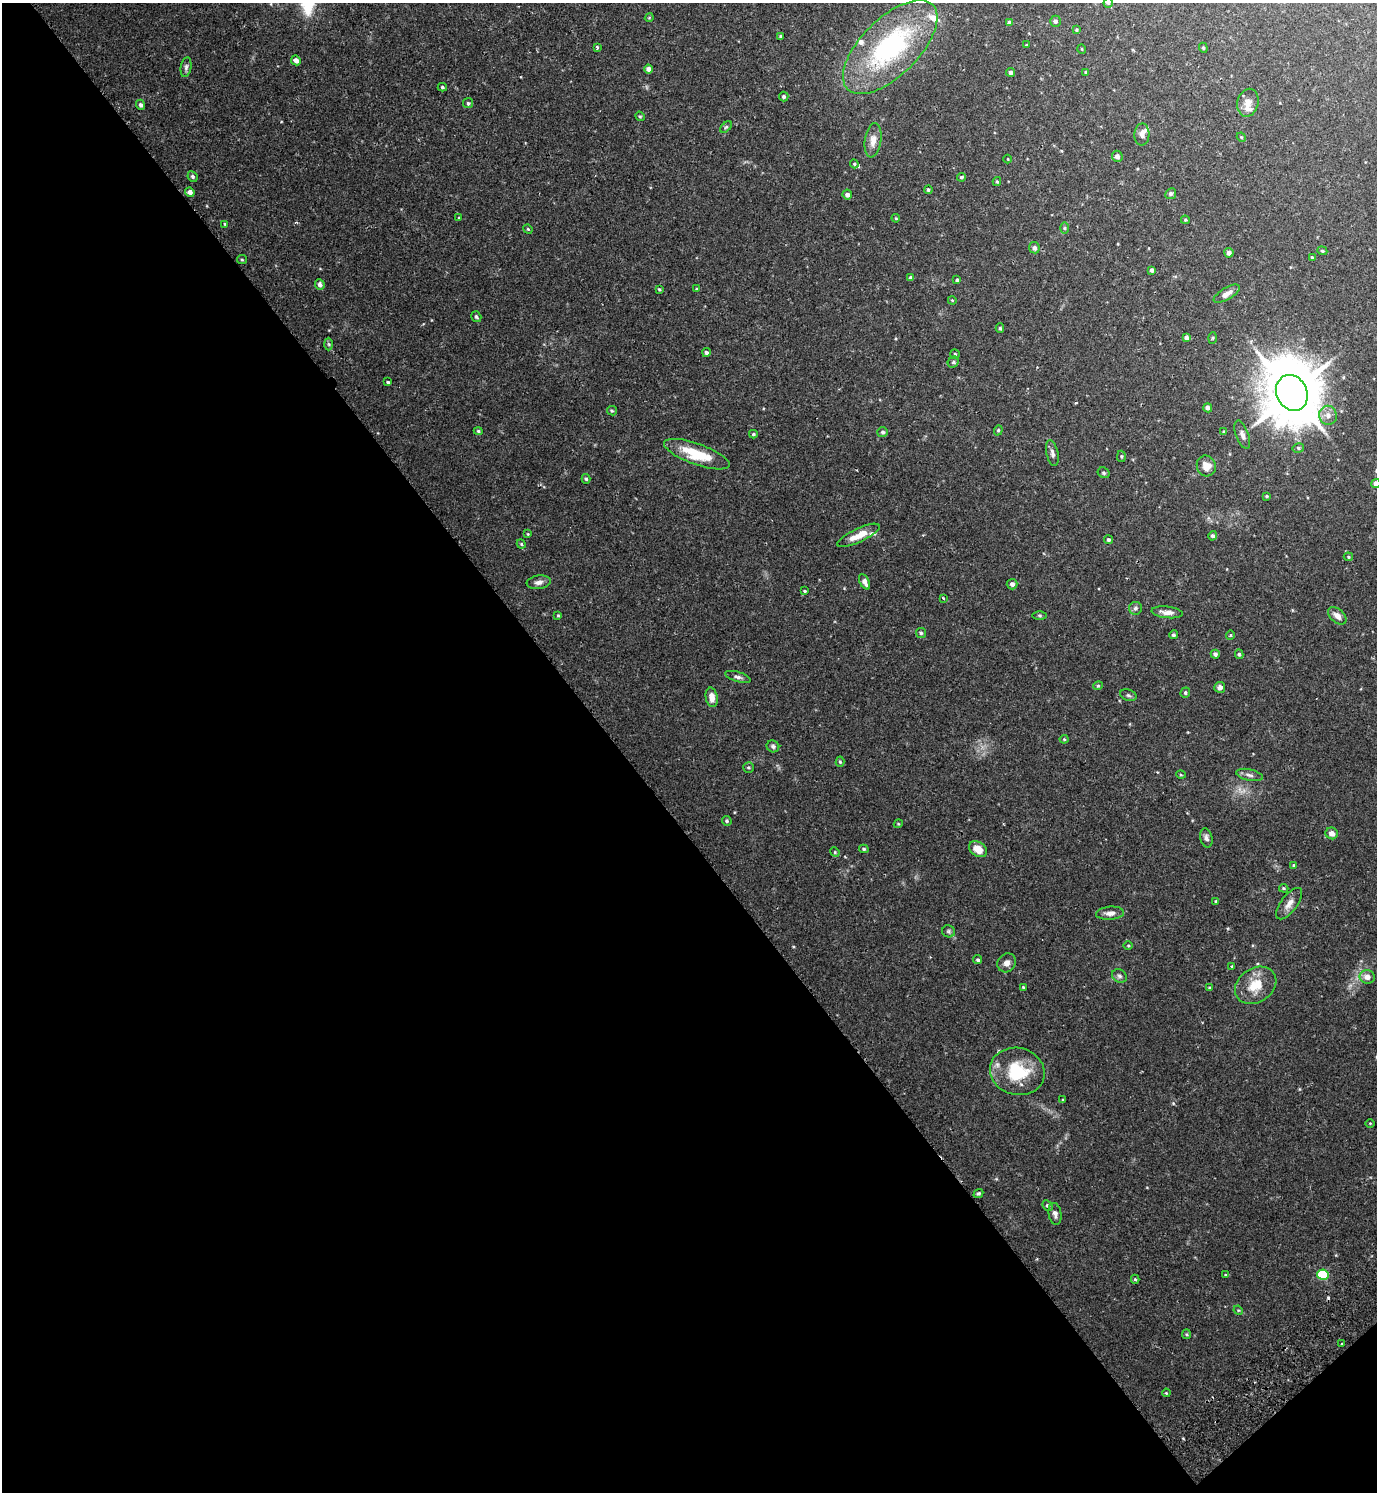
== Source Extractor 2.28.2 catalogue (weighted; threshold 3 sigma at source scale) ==
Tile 14 of 4 x 4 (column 2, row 4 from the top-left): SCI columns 1576-2950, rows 50-1539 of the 6040 x 6056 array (HDU 1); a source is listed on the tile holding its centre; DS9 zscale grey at full resolution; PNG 1379 x 1494 px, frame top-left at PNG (2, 3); each listed source drawn as its Kron ellipse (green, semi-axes under 4 px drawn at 4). Shown black and unused: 46% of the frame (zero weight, under 2 of 3 exposures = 3% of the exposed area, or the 3 px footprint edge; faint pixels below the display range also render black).
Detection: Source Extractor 2.28.2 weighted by HDU 2 'WHT'; one run over the whole footprint, this tile lists its part. Background 0.0354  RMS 0.0034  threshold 0.0155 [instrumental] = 3 sigma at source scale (4.5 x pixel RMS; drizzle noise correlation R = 1.50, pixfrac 1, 0.05/0.05 arcsec/px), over >= 5 px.
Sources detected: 157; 1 cosmic-ray / hot-pixel residue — neither listed nor drawn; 5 inside a brighter listed object's ellipse — not listed separately; the other 151 listed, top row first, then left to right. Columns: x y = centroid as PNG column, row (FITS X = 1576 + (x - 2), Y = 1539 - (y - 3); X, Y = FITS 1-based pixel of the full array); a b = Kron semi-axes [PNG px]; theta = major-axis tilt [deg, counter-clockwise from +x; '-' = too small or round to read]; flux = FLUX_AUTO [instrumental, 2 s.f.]
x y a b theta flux
1108 3 5 4 - 0.59
649 18 4 3 - 0.29
1055 21 5 5 - 0.9
1009 22 4 4 - 0.64
1076 30 4 4 - 0.4
781 36 3 3 - 0.49
1026 45 4 3 - 0.28
597 47 3 3 - 0.66
890 47 60 28 45 52
1203 48 5 4 - 0.44
1082 49 5 3 - 0.26
296 60 5 4 - 1.6
186 67 10 5 80 0.93
649 69 4 4 - 1.5
1010 72 4 4 - 0.9
1086 72 4 3 - 0.33
442 87 4 3 - 0.47
784 97 5 4 - 0.49
468 103 5 5 - 0.58
1248 103 14 10 75 2.4
140 105 5 4 - 0.77
640 116 5 4 - 0.41
726 127 7 4 44 0.54
1142 135 11 7 88 1.5
1241 137 5 3 - 0.3
873 140 17 8 81 2.9
1117 156 6 5 - 1.2
1008 159 4 3 - 0.24
854 164 4 4 - 0.39
193 176 5 4 - 0.6
961 177 4 4 - 0.59
997 182 4 4 - 0.37
928 190 4 4 - 0.54
190 192 5 4 - 1.3
1171 194 5 5 - 0.79
847 195 5 5 - 1.2
459 218 4 3 - 0.29
896 218 4 3 - 0.3
1185 220 4 3 - 0.36
225 224 4 3 - 0.32
1064 228 6 4 89 0.4
528 229 5 4 - 0.37
1034 248 5 5 - 1.2
1322 251 5 4 - 0.49
1229 253 5 4 - 1.5
1312 257 3 3 - 0.66
242 260 5 4 - 0.38
1151 270 4 3 - 0.7
911 278 4 4 - 0.89
957 280 4 3 - 0.55
320 284 5 5 - 1.3
659 289 3 3 - 0.4
697 289 4 3 - 0.31
1227 294 15 6 31 2.4
952 300 4 3 - 0.28
476 317 6 4 -55 0.64
1000 328 5 4 - 0.46
1186 338 4 3 - 1.1
1213 338 5 3 - 0.39
329 344 6 4 -88 0.47
706 352 4 4 - 0.7
955 354 5 4 - 0.38
953 362 6 5 - 0.52
388 382 3 3 - 0.39
1292 393 18 15 -65 2300
1208 408 4 4 - 1.2
612 411 5 4 - 0.5
1328 415 9 9 - 2.1
998 430 5 4 - 0.44
478 431 4 4 - 0.47
883 432 5 5 - 0.7
1224 432 4 4 - 0.58
753 434 4 3 - 0.45
1242 435 15 6 -70 1.5
1298 448 6 4 12 0.57
1052 453 13 6 -78 1.2
697 454 34 10 -20 11
1121 456 5 4 - 0.45
1206 466 10 9 - 3.2
1104 473 6 5 - 0.6
586 479 5 4 - 0.5
1376 483 4 4 - 1.7
1267 496 4 3 - 0.38
528 534 4 3 - 0.28
858 535 23 7 25 4.5
1213 536 5 4 - 0.91
1108 540 4 4 - 0.62
521 544 5 3 - 0.47
1348 557 5 4 - 0.35
539 582 12 6 8 1.5
864 582 8 4 -62 1.5
1012 584 5 5 - 1.1
805 591 4 3 - 0.38
943 598 4 2 - 0.38
1135 608 6 6 - 0.83
1167 612 16 6 -6 2.2
558 615 4 3 - 0.35
1039 615 7 4 -1 0.46
1337 616 11 6 -41 2
921 633 5 5 - 0.53
1173 635 4 4 - 0.57
1230 635 4 4 - 0.41
1215 654 4 4 - 1
1239 654 5 4 - 0.56
738 677 13 5 -17 1.1
1098 686 4 4 - 0.42
1220 687 5 5 - 1.4
1185 693 5 4 - 0.53
1128 695 8 5 -19 0.72
712 697 10 6 -80 2.7
1064 739 4 4 - 0.4
773 746 6 6 - 0.75
840 762 5 4 - 0.4
748 767 5 5 - 0.49
1181 775 5 3 - 0.32
1249 775 13 5 -12 1.3
727 821 5 4 - 0.52
898 824 4 3 - 0.29
1332 833 6 5 - 1.8
1206 838 10 6 -76 1
864 849 5 4 - 0.53
978 849 10 7 -35 3.8
835 852 5 4 - 0.35
1293 865 3 3 - 0.32
1284 888 5 3 - 0.4
1216 901 4 3 - 0.3
1289 904 18 8 53 2.5
1110 913 14 6 5 1.8
949 931 6 6 - 0.6
1128 945 4 3 - 0.28
978 960 5 4 - 0.56
1007 963 10 8 48 1.7
1232 967 3 2 - 0.33
1119 976 8 6 -33 0.86
1367 977 7 6 - 2.3
1256 985 22 17 33 7.5
1023 987 3 3 - 0.3
1209 988 3 3 - 0.28
1017 1071 27 23 -14 16
1063 1099 3 2 - 0.31
1370 1123 5 3 - 0.27
978 1193 5 4 - 0.55
1047 1205 6 4 -41 0.67
1055 1214 11 6 -80 1.4
1226 1275 4 3 - 0.64
1323 1275 5 5 - 23
1135 1279 4 4 - 0.59
1238 1310 5 4 - 0.32
1186 1334 5 4 - 0.38
1342 1344 3 3 - 0.41
1166 1393 4 3 - 0.35
Isophote crosses this tile's border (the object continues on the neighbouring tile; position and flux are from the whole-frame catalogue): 2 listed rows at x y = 1108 3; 1376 483